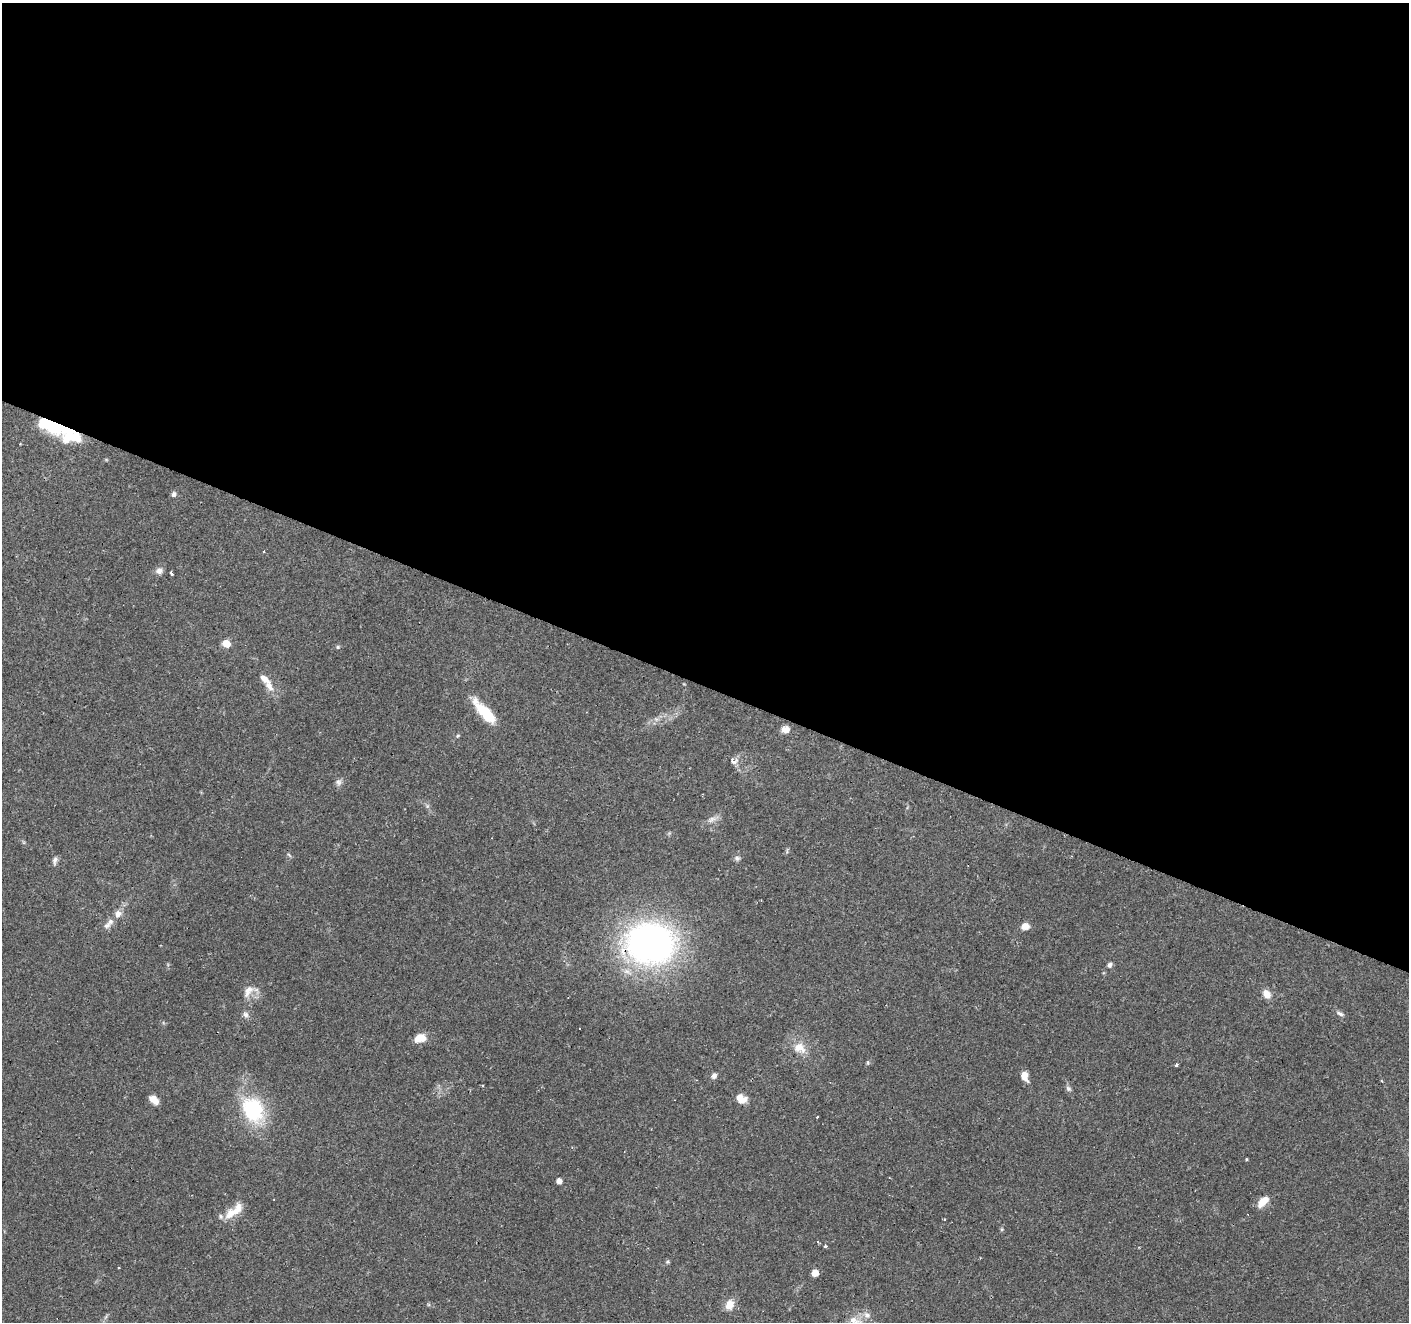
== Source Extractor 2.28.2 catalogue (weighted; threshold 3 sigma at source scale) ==
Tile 3 of 4 x 4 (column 3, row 1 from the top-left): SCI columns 2814-4220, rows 4163-5482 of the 5631 x 5751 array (HDU 1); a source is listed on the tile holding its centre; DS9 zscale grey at full resolution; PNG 1411 x 1324 px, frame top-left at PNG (2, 3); no overlay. Shown black and unused: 52% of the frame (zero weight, under 2 of 3 exposures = <1% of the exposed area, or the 3 px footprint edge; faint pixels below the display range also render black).
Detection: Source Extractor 2.28.2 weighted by HDU 2 'WHT'; one run over the whole footprint, this tile lists its part. Background 0.0879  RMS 0.0051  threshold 0.0228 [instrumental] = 3 sigma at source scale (4.5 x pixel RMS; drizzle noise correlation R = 1.50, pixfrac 1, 0.0396/0.0396 arcsec/px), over >= 5 px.
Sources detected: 56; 3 inside a brighter object's white glare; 6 cosmic-ray / hot-pixel residue — not listed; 3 inside a brighter listed object's ellipse — not listed separately; the other 44 listed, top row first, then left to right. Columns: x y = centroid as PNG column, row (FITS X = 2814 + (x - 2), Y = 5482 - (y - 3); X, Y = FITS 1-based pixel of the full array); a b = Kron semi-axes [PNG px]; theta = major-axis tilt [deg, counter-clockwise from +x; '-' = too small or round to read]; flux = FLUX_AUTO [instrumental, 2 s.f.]
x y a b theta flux
57 427 32 16 -15 26
174 494 7 6 - 1.5
263 551 3 3 - 0.75
159 571 9 8 - 2.3
172 574 4 3 - 1.8
226 643 8 7 - 4.8
338 647 5 5 - 0.78
269 686 18 8 -55 4.6
486 712 39 12 -43 16
656 719 7 4 -18 1.1
785 729 9 8 - 3.4
733 760 12 9 -36 3
338 782 9 8 - 1.8
711 819 14 6 29 2.6
289 855 7 3 -38 0.73
737 858 7 6 - 1.4
55 860 10 6 76 1.8
118 914 9 9 - 3.1
110 921 11 8 56 2.5
1025 926 9 8 - 3.6
650 943 45 37 -3 200
1110 965 7 5 70 1.4
248 991 19 10 59 5
1267 994 10 7 -56 4.4
1340 1013 10 5 -31 1.4
246 1015 8 7 - 1.9
420 1038 13 9 12 6.2
800 1048 19 14 -25 7.3
1176 1065 4 3 - 1.1
714 1076 7 6 - 1.7
1024 1076 11 7 -70 4.3
1068 1089 8 6 -40 1.3
741 1099 11 8 -27 6
153 1100 10 6 -38 4.9
253 1110 32 24 -66 36
1246 1159 3 3 - 0.45
559 1181 5 4 - 3.2
1263 1201 15 8 43 6.3
234 1211 28 10 36 8.7
825 1246 4 3 - 0.72
667 1262 6 4 12 0.71
815 1273 5 5 - 6.8
729 1305 12 9 66 5.6
867 1315 11 8 -32 2.8
Overlapping masked pixels (flux is a lower limit): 2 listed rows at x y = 57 427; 650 943